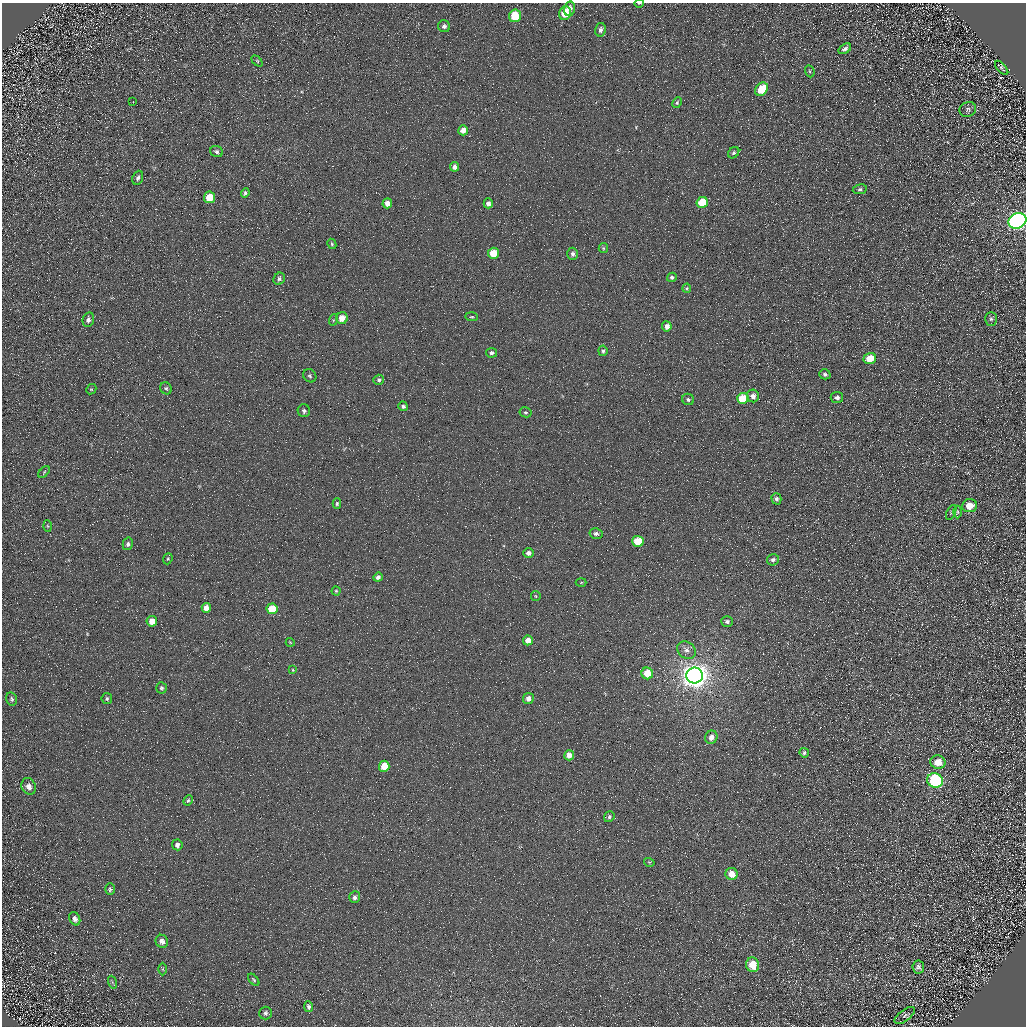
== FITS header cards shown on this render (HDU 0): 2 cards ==
NAXIS1  =                 1024 / Required FITS header
NAXIS2  =                 1024 / Required FITS header

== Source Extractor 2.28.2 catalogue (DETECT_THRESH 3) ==
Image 1024 x 1024 px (HDU 0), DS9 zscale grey, 1 PNG px = 1 image px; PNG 1028 x 1028 px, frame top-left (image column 1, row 1024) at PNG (2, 3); each listed source drawn as its Kron ellipse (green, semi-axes under 4 px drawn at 4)
Background 5.07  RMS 8.8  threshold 26.3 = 3 sigma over >= 5 px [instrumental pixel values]
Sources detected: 109; all 109 listed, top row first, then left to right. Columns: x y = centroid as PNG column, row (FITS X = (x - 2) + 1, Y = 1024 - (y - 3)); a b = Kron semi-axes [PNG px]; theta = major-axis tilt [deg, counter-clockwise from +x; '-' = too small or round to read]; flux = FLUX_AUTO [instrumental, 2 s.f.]
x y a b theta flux
639 3 5 3 - 560
569 9 7 5 76 3400
565 13 7 6 - 14000
515 16 6 6 - 18000
444 26 6 6 - 2000
600 30 7 5 77 2000
845 49 7 4 36 1900
257 61 6 4 -44 750
1002 68 9 3 -48 1200
810 71 6 4 -70 880
762 89 7 5 52 15000
133 102 2 2 - 390
677 103 6 4 64 920
968 109 8 7 - 1700
463 130 5 5 - 4500
217 151 6 5 - 1400
734 153 6 5 - 1100
455 167 4 4 - 2700
138 178 7 5 67 1400
860 189 7 5 10 1300
245 193 5 4 - 950
209 197 6 5 - 12000
702 202 6 5 - 16000
387 203 5 4 - 3900
488 203 5 4 - 2500
1017 221 9 7 27 340000
332 244 5 3 - 760
603 248 5 4 - 780
493 253 5 5 - 11000
573 254 6 5 - 1600
672 277 5 4 - 1200
279 279 6 5 - 1800
687 288 4 4 - 660
472 317 6 4 -4 770
342 318 6 5 - 7300
991 319 7 6 - 1300
88 320 7 5 77 2200
333 320 6 3 71 660
667 326 5 5 - 3100
603 351 5 4 - 1100
491 353 5 4 - 1600
870 358 6 5 - 12000
825 374 6 5 - 1400
310 376 7 6 - 1300
379 380 5 5 - 1500
166 388 6 5 - 1200
91 389 5 5 - 720
753 396 6 6 - 3200
837 397 6 5 - 2200
743 398 5 5 - 21000
688 399 6 5 - 1300
403 406 5 4 - 1500
304 411 6 6 - 1700
525 412 6 5 - 950
44 472 7 4 47 800
776 499 5 5 - 1600
337 504 5 4 - 870
969 506 8 6 6 7100
957 512 6 4 90 910
951 513 8 4 63 850
47 526 6 4 -87 740
596 534 6 5 - 2000
638 541 5 5 - 18000
128 544 6 5 - 1700
529 553 5 5 - 2700
168 559 6 4 69 760
773 560 6 5 - 1800
378 577 5 4 - 2100
581 582 5 3 - 540
336 591 4 4 - 720
536 596 5 4 - 670
206 608 5 4 - 4700
272 609 5 5 - 14000
152 621 5 5 - 6300
727 621 6 5 - 1500
528 640 5 5 - 5100
290 642 4 3 - 460
686 650 10 8 -36 3100
293 670 4 4 - 560
647 673 6 5 - 11000
695 676 8 8 - 870000
162 688 5 5 - 1100
107 698 5 5 - 1200
11 699 7 5 -77 1100
528 699 6 5 - 3400
711 737 7 6 - 3800
804 753 5 4 - 1200
569 755 5 5 - 4200
938 762 7 6 - 8600
384 766 5 5 - 12000
935 780 8 7 - 71000
29 786 8 7 - 3300
188 800 5 3 - 820
609 817 6 5 - 1200
177 845 5 5 - 1700
649 862 5 3 - 560
732 874 6 6 - 7000
110 889 5 5 - 960
355 897 6 5 - 2200
75 919 7 5 -63 2400
162 941 6 6 - 2800
753 965 7 6 - 12000
918 967 6 6 - 1800
163 969 6 4 -90 820
254 980 7 4 -49 810
112 982 6 4 -71 690
309 1007 5 4 - 1400
265 1013 6 6 - 1400
905 1015 12 5 37 1900
At the frame edge (FLAGS 8, measured only in part): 2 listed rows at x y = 639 3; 1017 221